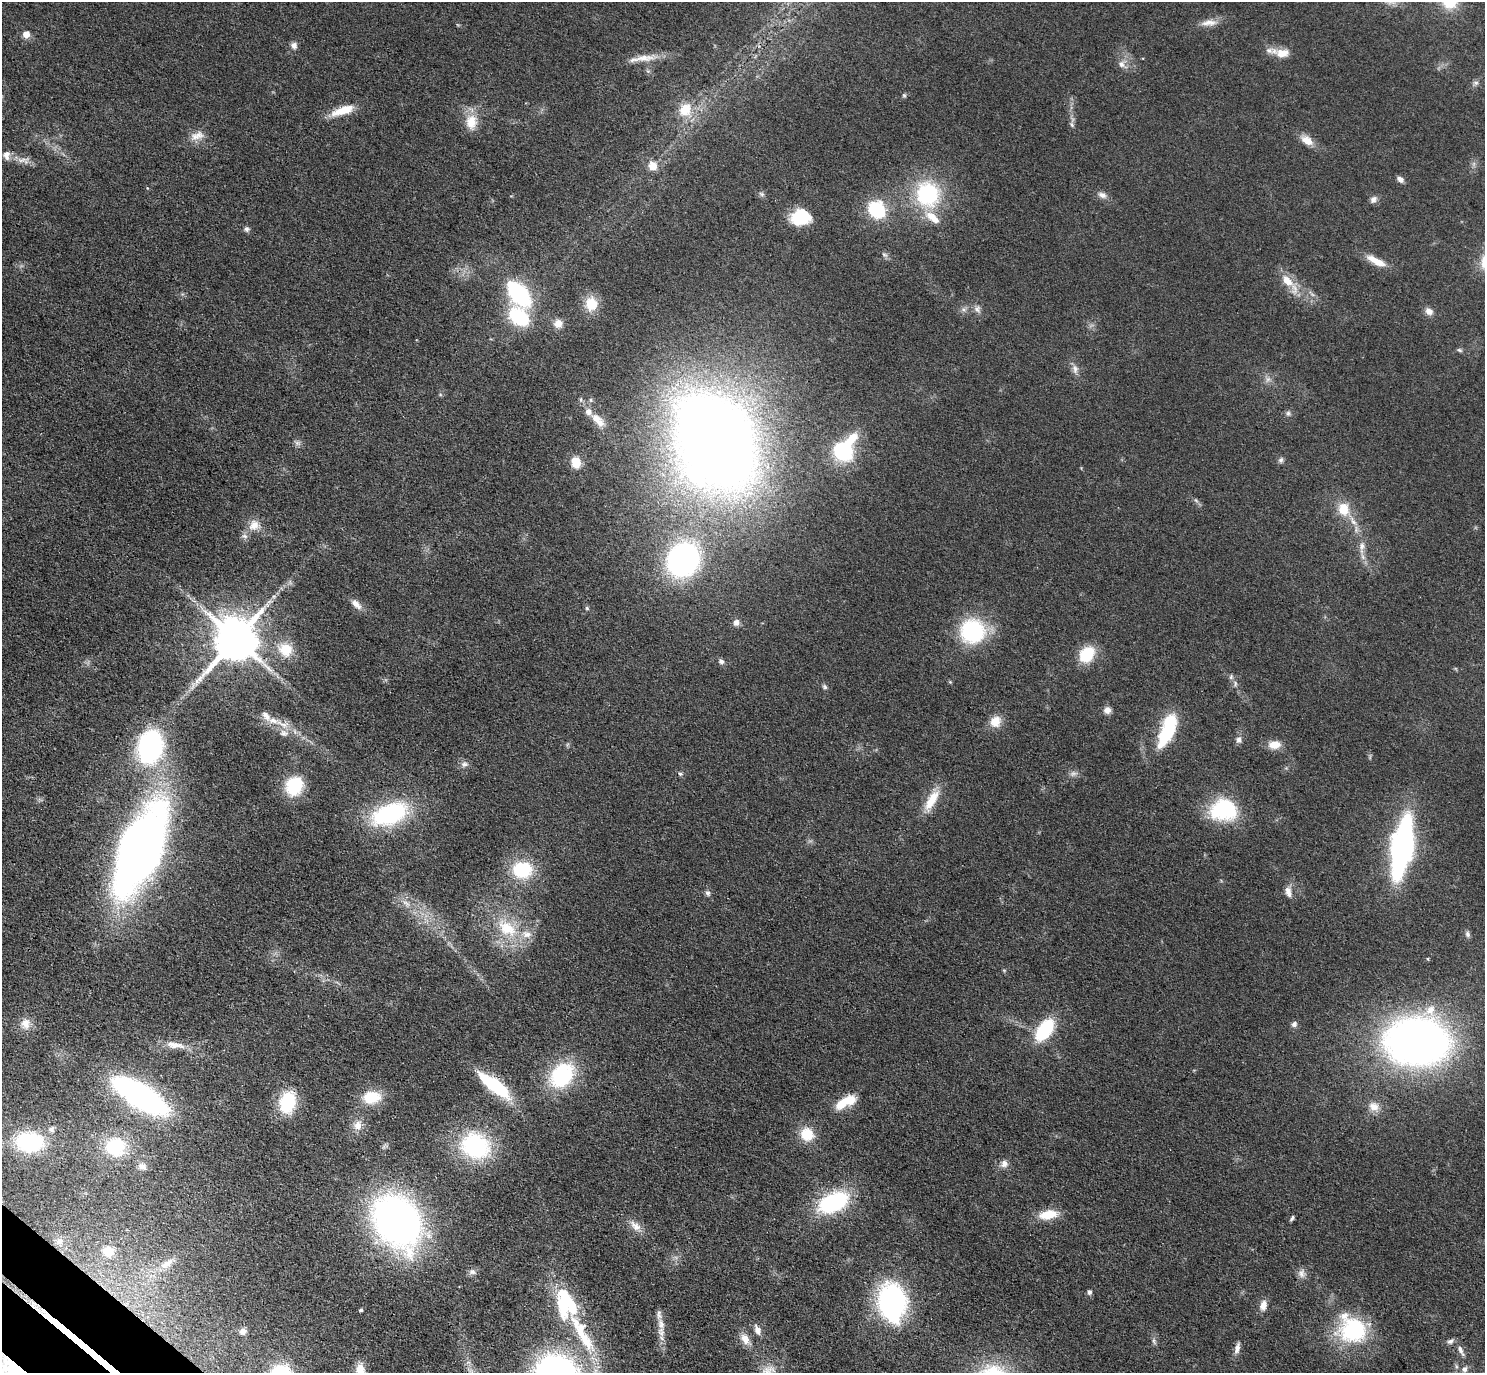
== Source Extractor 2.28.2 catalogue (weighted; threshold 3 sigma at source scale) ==
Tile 7 of 4 x 4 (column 3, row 2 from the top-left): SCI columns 3009-4491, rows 2941-4311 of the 6016 x 6023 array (HDU 1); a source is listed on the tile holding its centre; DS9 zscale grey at full resolution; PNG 1487 x 1375 px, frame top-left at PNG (2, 2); no overlay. Shown black and unused: <1% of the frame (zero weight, under 3 of 4 exposures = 5% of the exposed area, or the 3 px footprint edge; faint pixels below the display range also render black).
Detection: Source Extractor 2.28.2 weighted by HDU 2 'WHT'; one run over the whole footprint, this tile lists its part. Background 0.0466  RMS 0.0061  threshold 0.0272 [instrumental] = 3 sigma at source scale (4.5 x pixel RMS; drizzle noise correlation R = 1.50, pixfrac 1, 0.05/0.05 arcsec/px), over >= 5 px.
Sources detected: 154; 1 too faint to see at this stretch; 5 inside a brighter object's white glare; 2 long thin detections or spike segments (spike, bleed or trail) — not listed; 10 inside a brighter listed object's ellipse — not listed separately; the other 136 listed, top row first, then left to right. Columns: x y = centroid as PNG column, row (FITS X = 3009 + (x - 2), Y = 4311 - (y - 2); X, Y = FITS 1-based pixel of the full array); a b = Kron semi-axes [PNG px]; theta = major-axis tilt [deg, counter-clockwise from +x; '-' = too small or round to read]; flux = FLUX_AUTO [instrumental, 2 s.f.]
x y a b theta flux
1449 2 18 17 - 18
1209 23 24 8 5 5.8
26 34 6 6 - 6.3
294 46 8 7 - 2.5
1282 53 19 12 2 7.9
643 58 36 9 3 9.4
1122 64 14 8 -38 3.9
1476 83 8 6 1 1.6
904 95 5 5 - 0.93
343 110 31 10 19 12
685 110 20 16 61 15
471 122 21 16 85 12
1072 125 8 5 -73 1.5
197 136 21 11 19 6.4
1307 140 17 10 -30 6.6
6 155 12 9 -88 3.6
23 159 9 4 15 2.1
653 166 11 10 - 6.8
1400 179 9 6 -37 2.6
762 194 7 5 -44 1.4
928 194 28 26 -77 56
1102 195 12 7 -24 3.3
1373 199 10 8 47 2.7
876 209 11 9 -51 54
801 220 24 13 -10 19
246 229 7 6 - 1.6
884 254 9 5 -23 1.4
1376 261 29 9 -27 8.9
1287 281 18 10 -44 10
519 293 22 12 -50 80
591 304 18 15 -86 13
977 309 10 8 -72 2.6
1429 311 10 7 -41 3.8
519 317 24 17 -42 37
558 323 11 10 - 5.4
1459 350 8 5 -26 1.1
1075 369 13 7 -87 3.2
1268 379 8 7 - 2.4
581 399 7 4 -83 1.1
1288 413 7 6 - 1.4
596 419 17 11 -32 6.7
852 438 21 11 44 12
715 441 68 50 -65 1200
297 443 8 6 -21 1.8
843 451 11 10 - 70
1281 460 9 6 62 1.6
576 462 13 11 -79 8.9
1343 509 14 12 -82 13
1353 521 14 6 -63 4.5
254 525 16 14 17 7.4
1362 547 19 8 86 5.6
683 559 24 21 61 170
274 596 7 4 18 1.2
269 602 9 4 19 1.4
356 604 17 7 -45 4.7
587 608 6 5 - 0.93
736 622 9 8 - 2.8
972 631 24 23 - 60
235 639 13 12 - 2800
286 649 18 17 - 15
1086 654 18 14 49 21
721 661 8 6 -35 1.9
1231 677 7 5 70 1.3
1235 684 8 4 -82 1.4
825 687 7 6 - 1.3
1107 710 8 8 - 3.6
995 721 15 13 60 8.2
282 724 25 7 -20 8.7
284 733 13 10 -13 4.5
1167 734 32 14 59 33
1239 740 10 7 86 2.5
1274 745 14 9 6 7.7
150 747 21 15 78 160
464 764 10 8 12 2.5
680 774 6 5 - 1.1
294 786 16 13 57 37
932 800 31 11 60 14
1224 810 31 24 8 45
390 814 36 19 21 76
1402 847 40 14 80 240
140 849 68 30 68 610
522 870 22 18 0 33
1288 892 15 7 -78 4.1
708 893 8 6 -72 1.8
406 903 12 5 -26 3
507 928 31 20 -34 29
1467 934 8 6 -80 1.6
25 1024 15 12 -87 6.7
1294 1024 8 7 - 2
1045 1030 25 13 54 35
1417 1041 46 35 0 430
175 1045 26 9 -9 8.6
562 1075 29 21 50 54
496 1086 34 11 -39 48
140 1096 36 13 -32 290
372 1097 21 15 7 17
288 1102 21 14 77 36
842 1103 23 10 39 13
1374 1106 14 12 -24 6
358 1125 13 11 70 5.7
52 1129 8 7 - 1.9
807 1134 16 14 -46 14
30 1142 23 17 -1 62
115 1146 21 19 33 36
475 1146 32 27 -25 64
1004 1164 11 9 57 3.4
142 1166 11 9 -18 3.8
833 1202 25 14 25 74
1048 1214 23 11 10 13
1292 1218 7 4 63 1.2
397 1221 43 32 -60 340
635 1226 18 9 -41 5.8
59 1241 11 10 - 4.5
108 1251 13 12 - 10
167 1264 23 9 32 8.8
472 1272 10 7 -8 2.2
1301 1273 13 8 82 3.4
1089 1292 6 5 - 1.7
892 1302 26 19 -82 160
1263 1305 13 8 77 4.5
562 1306 50 14 -79 30
361 1310 3 3 - 1.1
661 1324 18 9 -71 6.6
757 1330 11 6 -67 4.4
1353 1330 36 33 -10 51
243 1331 7 7 - 2.9
745 1339 15 10 -59 6
1154 1341 10 4 -81 1.6
1450 1341 9 6 28 2.1
1237 1348 15 6 75 3.5
1460 1349 14 6 -69 3.1
1456 1366 6 4 -72 1.1
1464 1369 8 7 - 2.4
360 1371 16 10 89 9.4
281 1372 20 15 6 30
768 1372 22 16 47 11
Isophote crosses this tile's border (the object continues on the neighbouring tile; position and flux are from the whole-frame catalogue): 4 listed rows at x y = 1449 2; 360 1371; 281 1372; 768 1372